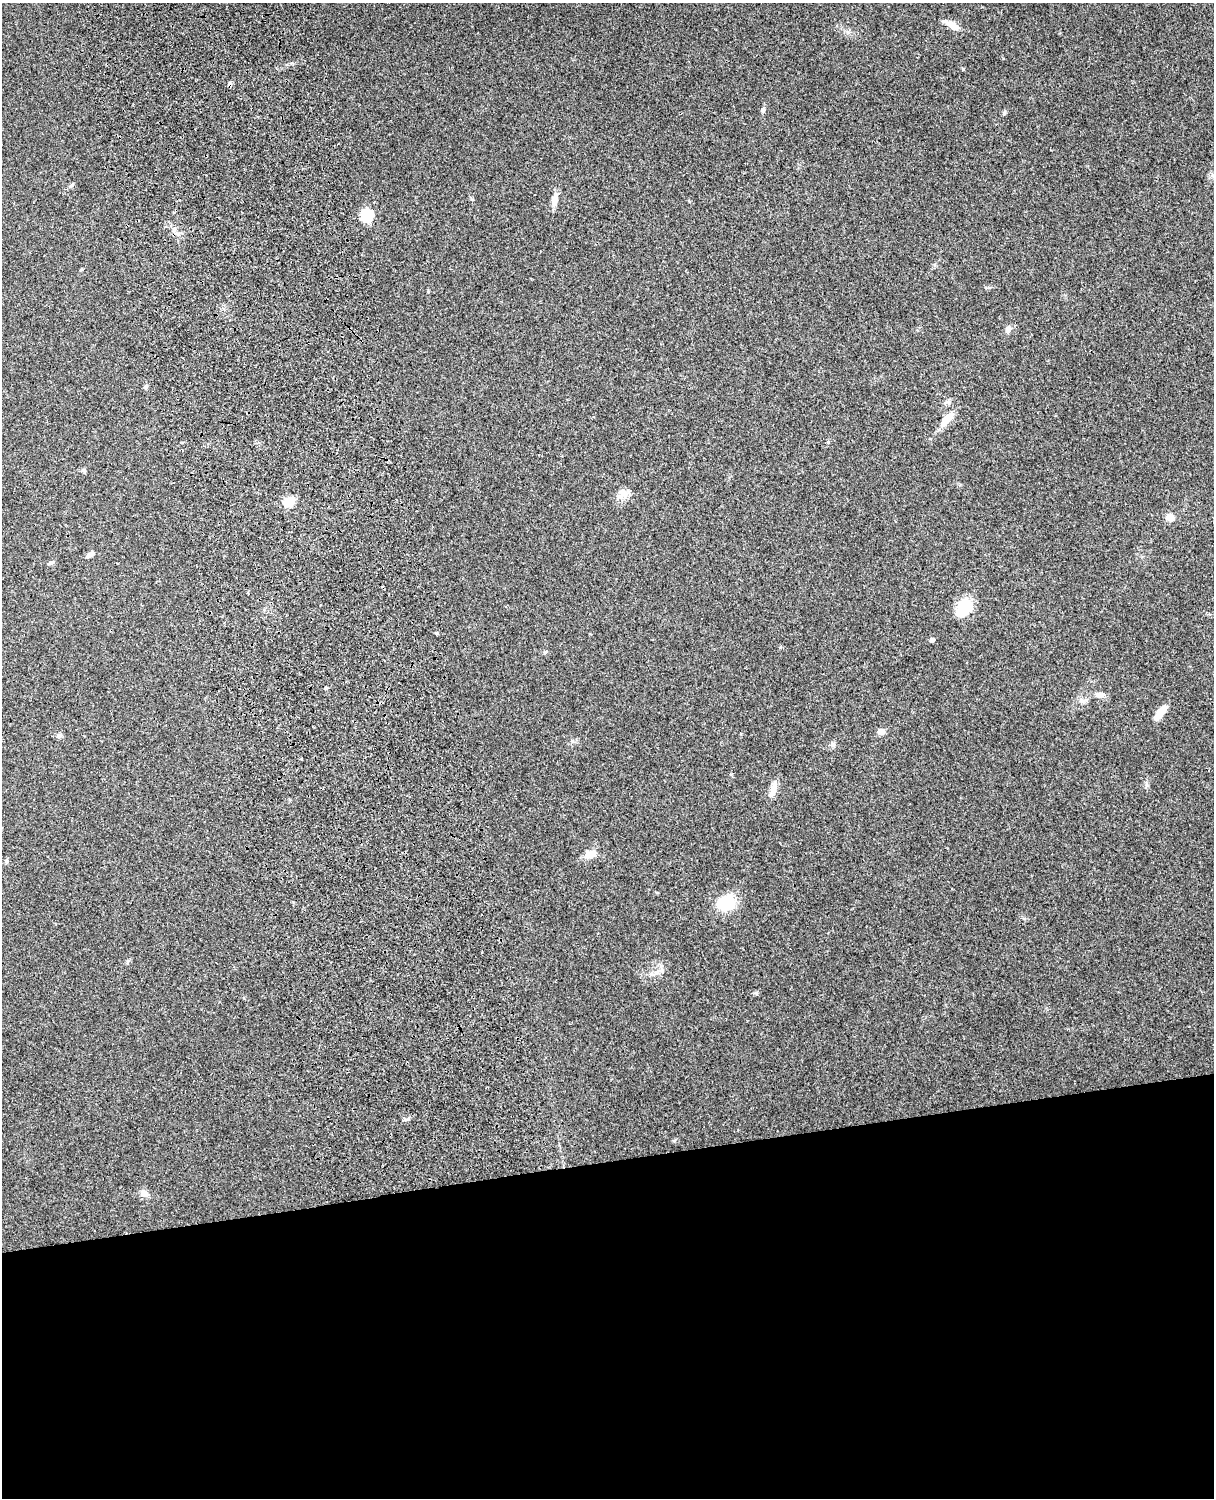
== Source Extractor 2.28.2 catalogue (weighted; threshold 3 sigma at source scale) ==
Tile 11 of 4 x 3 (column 3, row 3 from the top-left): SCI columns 2545-3756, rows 164-1659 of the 5090 x 4929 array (HDU 1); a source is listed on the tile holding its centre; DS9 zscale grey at full resolution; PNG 1216 x 1500 px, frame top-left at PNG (2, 3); no overlay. Shown black and unused: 23% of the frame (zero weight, under 3 of 4 exposures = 6% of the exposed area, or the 3 px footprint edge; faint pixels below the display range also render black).
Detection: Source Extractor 2.28.2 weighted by HDU 2 'WHT'; one run over the whole footprint, this tile lists its part. Background 0.29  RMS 0.0093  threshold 0.0419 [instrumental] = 3 sigma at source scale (4.5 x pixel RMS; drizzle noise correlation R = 1.50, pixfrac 1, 0.05/0.05 arcsec/px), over >= 5 px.
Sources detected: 34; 1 cosmic-ray / hot-pixel residue — not listed; the other 33 listed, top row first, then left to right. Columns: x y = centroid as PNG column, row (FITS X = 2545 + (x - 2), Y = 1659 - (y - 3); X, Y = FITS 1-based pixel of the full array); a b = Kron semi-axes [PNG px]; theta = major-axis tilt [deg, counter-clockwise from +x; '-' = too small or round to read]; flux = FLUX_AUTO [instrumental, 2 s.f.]
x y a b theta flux
952 25 18 8 -31 8.2
963 69 4 3 - 0.93
763 110 6 5 - 1.7
1004 113 7 4 47 1.3
554 200 16 7 83 7.1
366 215 6 6 - 71
174 230 6 5 - 2.4
1008 330 10 7 61 3.3
146 387 6 5 - 1.4
946 419 21 8 51 13
828 442 5 4 - 1.1
84 471 6 4 -71 1.3
623 493 13 11 -76 7.1
289 501 17 10 44 9.8
1170 517 10 8 0 5.9
90 554 11 5 37 3.2
50 563 7 4 25 1.6
964 608 20 15 56 27
932 640 5 4 - 2.9
545 652 6 4 18 1.1
326 688 5 3 - 0.97
1100 695 9 7 -1 4.5
1160 713 20 6 52 10
881 731 8 7 - 4.1
60 736 7 4 -18 1.8
832 744 8 6 21 2.2
301 759 3 2 - 0.91
773 790 22 7 73 7.3
590 854 14 9 7 8.5
6 861 6 5 - 1.5
725 903 25 17 4 25
659 971 18 6 27 5.4
144 1193 9 8 - 5.2
Unlisted compact peaks at least as high as the median listed source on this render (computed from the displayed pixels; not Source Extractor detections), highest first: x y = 756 993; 72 185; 674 1141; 292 63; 408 1119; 731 774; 1024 918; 436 633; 741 734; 472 199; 1147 785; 1082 701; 428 291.